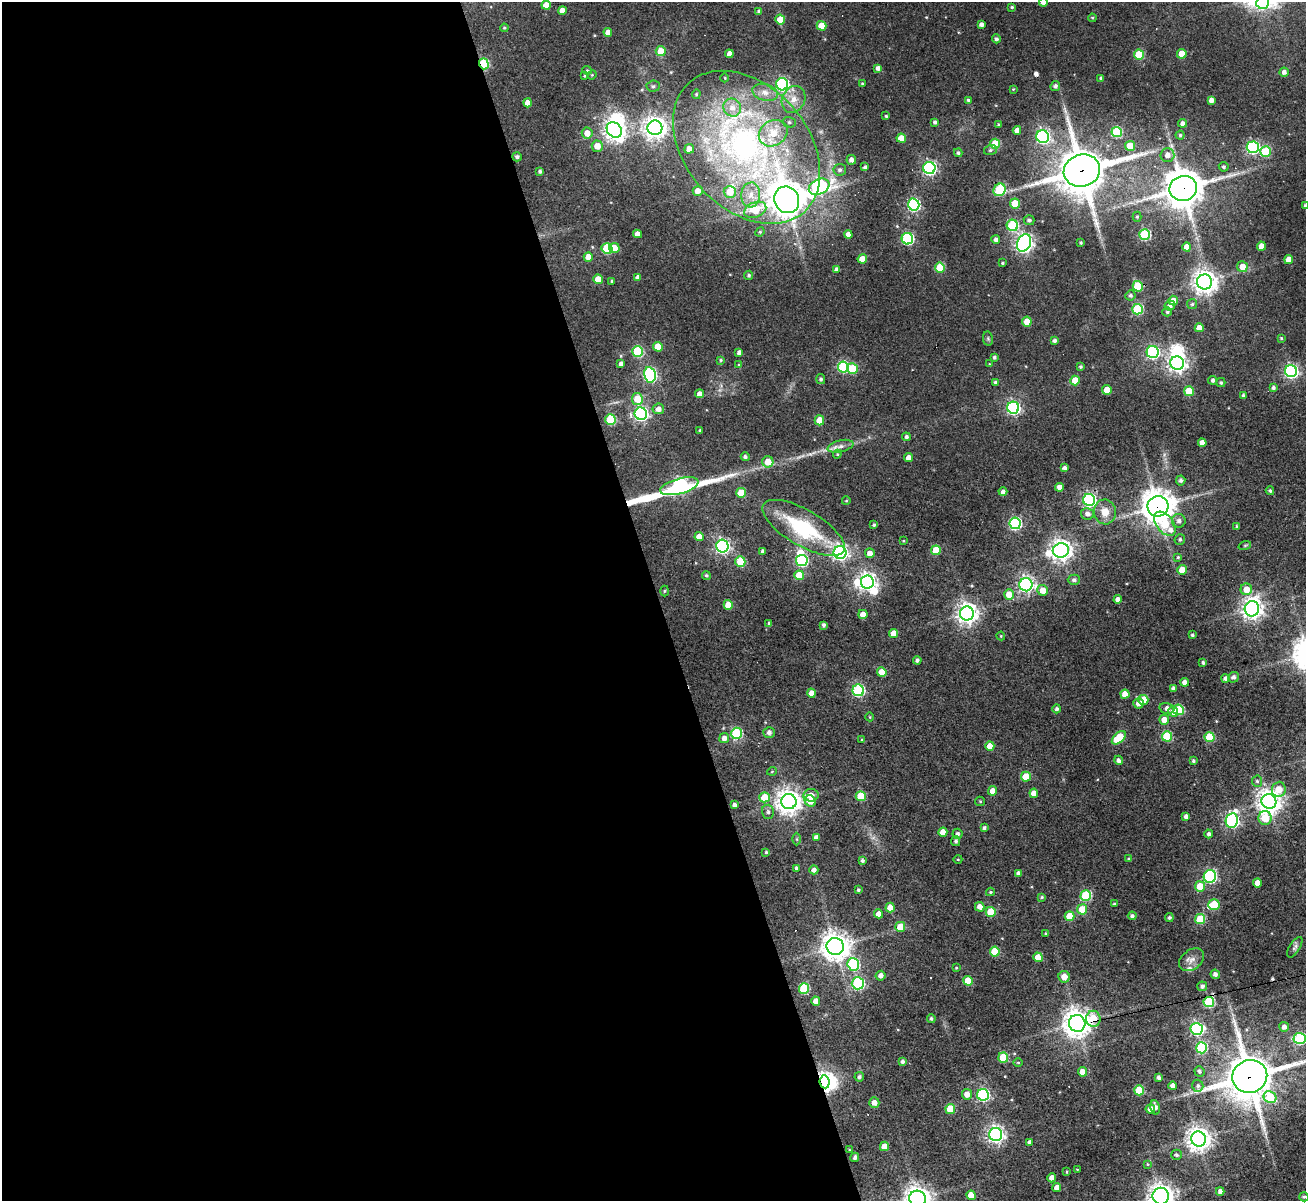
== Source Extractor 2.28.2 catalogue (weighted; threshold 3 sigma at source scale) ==
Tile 9 of 4 x 4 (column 1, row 3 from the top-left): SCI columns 1-1304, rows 1463-2661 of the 5217 x 5201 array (HDU 1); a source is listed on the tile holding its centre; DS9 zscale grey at full resolution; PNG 1308 x 1203 px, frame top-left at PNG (2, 2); each listed source drawn as its Kron ellipse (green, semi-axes under 4 px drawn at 4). Shown black and unused: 50% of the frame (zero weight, under 3 of 4 exposures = <1% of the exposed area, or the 3 px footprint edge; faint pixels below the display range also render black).
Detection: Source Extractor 2.28.2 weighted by HDU 2 'WHT'; one run over the whole footprint, this tile lists its part. Background 0.0698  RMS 0.0062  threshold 0.0277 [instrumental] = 3 sigma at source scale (4.5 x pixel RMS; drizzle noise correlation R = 1.50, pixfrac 1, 0.05/0.05 arcsec/px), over >= 5 px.
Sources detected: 362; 6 inside a brighter object's white glare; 3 cosmic-ray / hot-pixel residue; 2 long thin detections or spike segments (spike, bleed or trail) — neither listed nor drawn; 3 inside a brighter listed object's ellipse — not listed separately; the other 348 listed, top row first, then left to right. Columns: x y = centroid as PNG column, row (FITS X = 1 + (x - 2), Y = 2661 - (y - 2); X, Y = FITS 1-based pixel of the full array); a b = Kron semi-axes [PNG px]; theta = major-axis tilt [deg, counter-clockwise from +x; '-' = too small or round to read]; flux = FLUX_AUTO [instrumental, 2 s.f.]
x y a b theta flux
1043 2 4 4 - 2.9
1263 2 6 6 - 43
546 5 4 4 - 7.6
1012 7 4 4 - 0.77
562 10 4 4 - 3.8
759 11 4 3 - 1.3
1092 18 4 3 - 0.67
780 19 5 4 - 8.5
981 25 4 4 - 2.6
821 26 5 5 - 12
504 28 4 3 - 0.62
608 32 4 4 - 4.3
996 39 4 4 - 1.5
661 51 5 5 - 11
729 54 4 4 - 3.2
1182 54 5 5 - 11
1139 55 5 5 - 21
484 64 5 4 - 38
878 68 4 4 - 2.6
587 70 5 4 - 0.81
1284 72 4 4 - 2.5
592 75 5 4 - 0.6
584 76 4 3 - 0.63
725 78 4 3 - 0.43
1101 78 3 3 - 0.91
862 83 3 3 - 0.57
782 84 6 6 - 92
653 86 7 5 3 1.3
1055 86 5 5 - 1.7
1013 89 4 3 - 0.55
765 92 13 8 -17 4.8
696 94 5 4 - 0.86
794 99 14 11 62 7.1
968 100 3 3 - 0.93
1211 100 4 4 - 3.1
528 103 4 4 - 6.5
732 108 9 8 - 5.5
886 116 3 3 - 0.77
789 122 6 5 - 1.3
935 122 4 4 - 1.3
1183 123 4 4 - 2.4
999 125 3 3 - 1
655 128 7 7 - 450
614 130 8 7 - 340
1017 130 4 4 - 4
1117 132 5 5 - 40
587 133 5 5 - 5.7
773 133 15 12 32 13
1180 135 4 4 - 0.92
1043 137 6 6 - 120
901 138 4 4 - 8.2
995 144 5 5 - 21
597 146 5 5 - 5.9
1130 146 5 5 - 13
747 147 87 61 -48 220
1253 147 6 6 - 90
689 149 5 5 - 4
990 150 6 5 - 1.1
1266 152 5 5 - 31
958 153 4 4 - 1
1167 155 7 7 - 4.2
517 157 4 4 - 1.5
851 160 5 4 - 2.5
865 167 4 3 - 1.4
1224 167 5 4 - 1.1
929 168 6 6 - 130
840 170 6 6 - 1.9
540 171 3 3 - 1.4
1082 171 18 16 19 2100
819 187 11 7 28 160
1183 188 14 12 14 1400
999 190 6 5 - 44
698 191 5 5 - 3.5
730 192 6 6 - 8.3
751 195 12 9 86 6.4
787 200 14 12 -62 1200
1015 203 5 5 - 15
914 205 6 6 - 88
1305 206 4 3 - 1
755 210 11 7 22 15
1137 217 5 4 - 0.92
1029 220 5 5 - 1.6
1012 225 6 5 - 36
760 232 5 4 - 0.8
637 234 4 4 - 4.4
848 235 4 4 - 4.8
1144 235 5 5 - 50
907 239 6 5 - 77
996 240 4 4 - 2.2
1024 243 9 6 67 230
1081 243 3 3 - 0.74
1261 246 4 4 - 6.2
1187 247 4 4 - 6.9
614 248 5 5 - 7
607 249 6 5 - 37
588 257 5 4 - 7
862 259 4 4 - 9.4
1289 260 4 4 - 5.6
1002 263 4 3 - 0.7
1242 267 5 5 - 6.4
940 268 5 5 - 22
837 269 4 4 - 2.3
749 275 5 4 - 1.1
638 277 4 4 - 2.5
598 279 5 4 - 8.6
612 281 3 3 - 0.79
1205 282 7 7 - 520
1138 286 5 5 - 24
1130 295 5 5 - 1.5
1173 300 5 5 - 5.3
1192 304 5 5 - 1
1170 306 5 5 - 2.6
1138 309 5 5 - 43
1167 312 5 4 - 1.1
1027 322 5 4 - 9.8
1199 328 4 4 - 6
1281 338 3 3 - 0.62
988 339 7 5 -79 1.1
1054 341 3 3 - 1.5
658 347 5 4 - 13
637 351 5 5 - 42
739 352 4 4 - 2.2
1153 352 6 6 - 98
994 357 3 3 - 1.2
721 360 3 3 - 0.71
1177 363 7 6 - 290
621 364 4 4 - 2.1
989 364 4 4 - 0.58
739 365 4 3 - 0.66
843 367 5 5 - 54
1080 367 4 4 - 1
852 368 5 5 - 18
1291 371 6 6 - 130
650 375 8 6 -79 110
821 379 5 4 - 1.2
1075 380 5 4 - 11
1213 380 4 4 - 1.3
995 382 4 3 - 1
1221 383 4 4 - 0.98
1273 388 3 3 - 1.3
1107 390 5 4 - 8.7
1189 391 5 5 - 15
699 394 4 4 - 3.5
1243 396 3 3 - 1.4
637 399 6 5 - 13
1013 408 6 6 - 120
658 409 6 5 - 3.4
641 414 6 6 - 150
610 419 5 5 - 36
819 420 5 5 - 11
700 430 3 2 - 0.57
906 437 4 4 - 1.4
1202 443 4 4 - 4.3
841 446 13 6 13 3.2
837 454 4 4 - 0.67
745 457 4 4 - 1.5
909 457 4 4 - 3.7
768 462 5 5 - 8.8
1065 468 4 4 - 2.2
1181 480 5 4 - 1.6
679 486 20 7 15 170
1059 487 4 4 - 3.7
1270 491 4 3 - 0.87
1003 492 4 4 - 2.2
741 493 5 5 - 13
1089 500 6 6 - 110
846 501 4 3 - 0.47
1158 506 10 10 - 920
1105 512 12 11 - 8.1
1088 514 6 5 - 2.8
1179 521 7 6 - 2.5
1015 523 6 6 - 84
1165 524 14 8 -53 23
874 525 4 3 - 0.96
1237 527 4 3 - 0.98
804 528 46 18 -30 49
699 536 4 4 - 5.1
1180 539 5 5 - 1.2
903 541 4 3 - 0.51
1245 545 6 4 19 0.87
722 546 6 6 - 150
936 550 5 5 - 19
1061 550 8 7 - 450
763 551 4 3 - 1.9
840 552 6 6 - 170
870 553 5 5 - 3.7
1178 557 4 4 - 0.67
802 560 6 5 - 65
740 562 5 5 - 24
1182 570 5 5 - 10
706 575 4 4 - 1
799 575 5 4 - 14
1074 580 6 5 - 1.8
867 582 6 6 - 260
1026 585 6 6 - 160
1246 589 6 5 - 7.6
1043 590 5 5 - 7.2
664 591 5 3 - 0.63
1009 595 5 5 - 9.4
1118 599 4 4 - 3.3
728 605 5 4 - 11
1252 609 7 7 - 370
967 613 7 7 - 400
863 614 4 4 - 5.1
769 623 4 3 - 0.69
823 625 4 3 - 1.7
894 633 4 4 - 7.3
1192 635 3 3 - 1.1
1001 636 4 4 - 0.57
917 660 4 4 - 1.4
1203 662 4 3 - 1.1
882 672 5 4 - 11
1233 677 5 5 - 1.8
1225 678 4 4 - 1.9
1185 682 4 4 - 3.6
1173 688 4 4 - 1.7
858 690 6 6 - 73
812 693 4 4 - 4.7
1125 694 4 4 - 7.9
1143 700 5 5 - 12
1138 703 5 5 - 3.8
1167 708 7 5 -15 3.8
1057 709 4 4 - 1.4
1178 710 5 5 - 30
1173 712 5 5 - 3.9
870 717 4 3 - 0.43
1164 720 5 5 - 6.9
769 732 5 5 - 2.1
736 733 6 5 - 50
1167 736 5 5 - 29
1210 737 5 5 - 26
724 738 5 5 - 3.7
1119 738 8 5 43 26
862 740 4 3 - 0.62
990 746 5 4 - 6.8
1118 760 4 4 - 2
1193 761 4 4 - 1.1
772 771 5 3 - 0.49
1026 777 5 5 - 17
1257 781 5 5 - 1.2
1279 789 7 7 - 10
992 791 4 4 - 4.9
1034 793 4 4 - 4.8
811 795 7 6 - 7.1
861 796 5 5 - 21
764 797 5 5 - 15
810 801 6 5 - 7.2
980 801 5 4 - 0.67
1269 801 7 7 - 540
789 802 7 7 - 580
734 805 4 3 - 2
768 812 7 6 - 1.7
1186 816 4 4 - 2.5
1265 818 7 6 - 21
1232 821 7 6 - 130
984 828 4 4 - 1.5
943 832 4 4 - 7.1
957 834 5 5 - 1.6
1209 834 4 4 - 1.7
816 837 4 4 - 2.2
797 839 6 4 -90 0.77
956 841 5 4 - 1.5
766 852 3 3 - 0.79
958 859 4 3 - 0.49
1129 859 4 4 - 1
862 860 3 3 - 1.4
796 868 3 3 - 1.1
814 870 4 4 - 2.5
1018 874 4 4 - 2.2
1210 876 6 6 - 96
1257 883 4 4 - 6.4
1200 886 5 5 - 13
858 890 3 3 - 0.93
990 892 4 3 - 0.76
1086 896 5 5 - 44
1042 897 4 3 - 0.84
1114 904 4 3 - 0.82
1214 905 5 5 - 20
980 907 5 4 - 4.8
890 908 5 4 - 9
1082 909 5 5 - 12
991 912 5 5 - 15
879 914 4 4 - 4.7
1070 916 5 4 - 13
1132 916 4 4 - 1.6
1169 918 4 4 - 1.1
1200 919 5 5 - 28
900 927 5 5 - 13
1046 933 3 3 - 0.73
835 947 8 8 - 710
1295 947 12 5 58 1.6
995 952 5 5 - 22
1038 957 5 4 - 10
1192 960 14 9 36 4.3
853 964 6 6 - 54
956 968 3 3 - 0.57
1215 974 5 4 - 2
880 976 5 4 - 2.9
1064 977 6 5 - 6
968 981 5 4 - 15
858 983 6 6 - 75
1202 986 5 4 - 1.9
804 988 5 5 - 38
816 1001 4 4 - 4.2
1209 1002 5 5 - 45
931 1019 4 4 - 1.1
1093 1019 8 7 - 16
1077 1023 8 8 - 690
1284 1027 5 5 - 3.2
1197 1029 6 6 - 90
1300 1038 6 5 - 66
1201 1048 5 5 - 48
1003 1058 5 5 - 26
902 1062 4 3 - 1.6
1018 1062 5 3 - 0.55
1199 1071 5 4 - 1.4
1083 1072 5 4 - 8.2
1250 1076 17 16 - 2000
859 1077 4 4 - 1.6
1159 1077 4 3 - 1.8
825 1082 6 5 - 340
1173 1086 4 4 - 2.7
1198 1086 6 5 - 1.3
1139 1090 5 5 - 27
967 1094 5 5 - 4.9
983 1095 6 6 - 90
1270 1097 7 5 -32 28
874 1103 5 5 - 4.2
1155 1108 7 4 -83 3
950 1109 5 5 - 16
1150 1109 5 4 - 3.7
996 1135 6 6 - 220
1199 1139 7 7 - 520
1029 1142 4 4 - 1.9
884 1146 5 4 - 7
850 1150 4 3 - 0.57
1176 1155 5 5 - 1.3
855 1157 5 3 - 1.5
1147 1164 4 4 - 0.55
1077 1169 3 2 - 0.39
1067 1172 4 3 - 0.47
1052 1178 4 4 - 4.1
1057 1187 4 4 - 4
1220 1191 4 4 - 2.5
971 1195 5 4 - 7.6
1161 1196 8 8 - 480
1304 1197 4 4 - 1
918 1199 8 8 - 610
Overlapping masked pixels (flux is a lower limit): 8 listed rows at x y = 484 64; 1082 171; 1183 188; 1158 506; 1209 1002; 1093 1019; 1250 1076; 825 1082
Isophote crosses this tile's border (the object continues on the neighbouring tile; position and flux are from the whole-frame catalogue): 7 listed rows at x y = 1043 2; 1263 2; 1305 206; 1300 1038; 1250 1076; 1161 1196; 918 1199